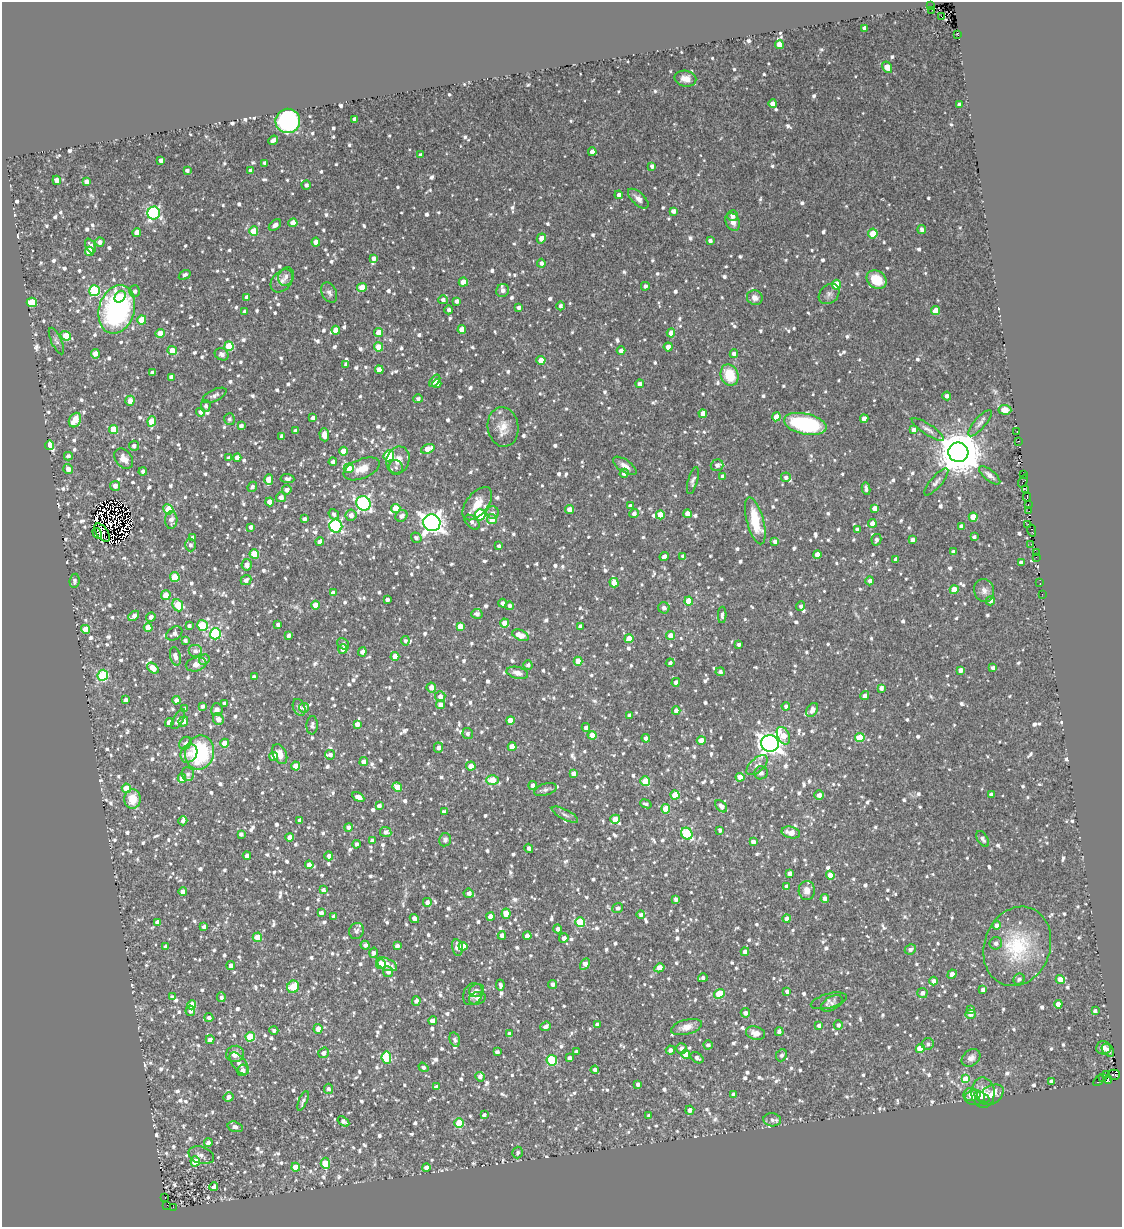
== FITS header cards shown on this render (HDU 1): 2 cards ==
NAXIS1  =                 1120
NAXIS2  =                 1225

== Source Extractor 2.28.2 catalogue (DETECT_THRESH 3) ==
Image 1120 x 1225 px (HDU 1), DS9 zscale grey, 1 PNG px = 1 image px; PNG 1124 x 1229 px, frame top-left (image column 1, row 1225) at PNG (2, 2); each listed source drawn as its Kron ellipse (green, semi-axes under 4 px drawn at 4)
Background 0.143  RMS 0.033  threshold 0.0996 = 3 sigma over >= 5 px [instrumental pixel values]
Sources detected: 1715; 14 with non-positive FLUX_AUTO (blend fragments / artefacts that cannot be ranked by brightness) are neither listed nor drawn; of the other 1701, the 500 brightest by FLUX_AUTO listed and drawn (1201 fainter detections omitted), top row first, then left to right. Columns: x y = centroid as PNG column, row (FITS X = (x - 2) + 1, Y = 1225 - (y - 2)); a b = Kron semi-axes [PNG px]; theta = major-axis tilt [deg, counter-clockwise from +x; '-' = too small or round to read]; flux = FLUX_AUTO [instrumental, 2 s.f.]
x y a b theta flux
930 6 3 2 - 72
932 10 2 2 - 40
942 17 3 2 - 29
865 28 4 4 - 10
958 35 3 2 - 12
779 45 4 4 - 29
887 67 6 4 -58 31
685 79 11 8 -10 18
773 104 4 4 - 20
959 105 4 4 - 13
355 119 4 3 - 9.7
288 121 12 12 - 370
273 140 5 4 - 13
592 152 4 4 - 15
420 155 4 3 - 8.6
161 160 4 3 - 8.7
265 163 4 4 - 7.5
652 166 4 4 - 7.9
187 170 4 3 - 6.9
251 171 4 4 - 9.8
57 180 5 4 - 16
86 182 4 4 - 15
306 185 4 4 - 7.3
619 195 4 4 - 11
638 199 13 6 -43 14
673 211 4 4 - 10
154 213 6 6 - 340
733 216 5 5 - 13
733 222 9 7 -64 15
293 223 4 4 - 27
275 225 7 4 39 11
922 229 4 4 - 7.5
254 231 4 4 - 62
137 233 4 4 - 32
873 233 5 4 - 47
541 238 5 4 - 21
710 241 4 3 - 8.5
100 242 4 4 - 10
316 242 4 4 - 20
91 246 8 5 -66 9.3
89 251 4 4 - 53
374 258 4 3 - 11
541 263 4 4 - 9.4
185 275 6 4 33 7.4
286 276 10 7 66 11
877 280 11 8 -34 58
282 281 13 9 48 16
463 282 4 4 - 36
836 285 5 4 - 59
645 286 4 4 - 8.2
362 287 5 4 - 39
503 290 7 6 - 9.4
95 291 5 5 - 170
135 291 6 5 - 7.3
329 293 11 7 -65 9.3
829 294 11 9 42 9.8
120 297 6 5 - 28
247 297 4 4 - 11
755 298 8 7 - 15
443 300 4 4 - 9.6
457 301 4 4 - 9.7
32 302 5 4 - 79
560 306 4 4 - 7.2
519 307 4 3 - 7.8
117 309 25 17 73 450
449 310 4 4 - 7.1
245 311 4 4 - 7.9
936 311 4 4 - 36
142 320 4 4 - 52
462 329 4 4 - 31
336 330 4 4 - 25
379 332 4 4 - 37
160 333 5 4 - 23
671 333 4 4 - 25
66 336 5 4 - 46
56 341 14 5 -65 7.2
229 346 5 4 - 71
379 347 4 4 - 36
668 347 4 4 - 18
621 350 4 4 - 12
172 351 4 4 - 36
95 354 5 4 - 23
222 354 7 6 - 9.2
734 354 4 4 - 14
541 360 4 4 - 31
346 364 4 4 - 7.9
379 370 4 4 - 26
152 373 4 3 - 7.4
730 375 11 8 -66 69
171 377 4 4 - 11
435 381 7 4 50 16
437 384 4 4 - 14
640 384 4 4 - 8.9
214 395 13 5 26 12
947 396 4 3 - 8.7
418 399 4 4 - 8
130 401 5 4 - 21
206 406 5 5 - 7.1
1005 410 6 5 - 20
201 412 4 4 - 12
703 414 4 4 - 22
776 417 4 4 - 26
313 418 4 3 - 10
229 419 6 5 - 7.2
864 419 4 4 - 18
75 420 7 5 62 52
152 421 5 4 - 61
980 423 16 5 49 10
805 424 21 10 -12 250
241 426 4 4 - 8.9
503 427 20 15 -81 36
113 429 4 4 - 51
928 429 19 5 -33 11
914 430 4 4 - 13
295 431 4 3 - 8.7
1017 432 3 2 - 10
324 435 7 4 -86 19
282 436 4 4 - 11
1019 441 3 2 - 14
50 445 4 4 - 57
134 446 5 5 - 8.3
428 449 7 4 22 36
343 451 4 4 - 36
958 452 10 9 - 10000
68 456 4 4 - 7.3
389 456 5 5 - 120
229 458 4 3 - 6.9
237 458 4 4 - 18
124 459 11 8 -53 20
398 460 14 11 70 28
333 462 4 4 - 8.6
717 465 6 5 - 9.6
625 466 14 6 -34 16
396 467 7 6 - 7.9
349 468 5 4 - 42
68 469 5 4 - 13
362 469 19 9 22 30
143 471 4 4 - 8.6
624 473 4 4 - 10
1024 474 3 2 - 8.8
990 475 13 5 -39 12
723 476 4 4 - 12
786 477 5 5 - 8.5
287 479 7 4 -5 7.6
269 480 5 4 - 41
693 480 14 4 74 7.6
1023 481 7 3 64 38
936 482 17 5 49 10
115 486 5 5 - 13
252 487 5 4 - 7.5
866 489 6 3 -80 7.9
287 490 4 4 - 13
1026 490 3 2 - 13
281 497 5 5 - 12
1027 497 4 2 - 42
270 502 4 4 - 27
363 503 7 7 - 510
477 504 19 11 51 53
1028 504 2 2 - 7.8
630 506 4 4 - 8.7
396 508 5 4 - 41
875 508 4 4 - 16
168 509 5 4 - 64
569 509 4 4 - 18
1029 511 3 2 - 7.8
493 513 6 6 - 7
634 513 5 4 - 8.2
334 514 5 5 - 8.6
687 514 4 4 - 18
351 515 5 5 - 15
480 515 6 5 - 170
660 515 4 4 - 42
401 516 6 5 - 11
973 517 4 4 - 41
304 519 4 4 - 7.9
492 519 5 5 - 27
171 520 9 6 86 13
755 521 24 8 -75 87
472 522 9 5 -43 9.5
432 523 9 8 - 1600
872 523 4 4 - 19
1028 524 2 2 - 14
336 526 6 6 - 340
961 526 4 4 - 14
251 527 4 3 - 9.3
858 530 4 4 - 13
1032 531 6 3 -78 35
97 533 6 3 -59 12
102 533 10 5 -54 12
974 537 4 4 - 6.9
192 538 4 4 - 8.1
416 538 5 5 - 7.8
912 539 4 3 - 9.6
876 540 6 5 - 8
775 541 4 3 - 8.3
320 542 4 4 - 14
1031 544 2 2 - 6.9
190 545 6 5 - 7.8
499 546 4 3 - 7.2
953 552 4 4 - 7.6
1036 553 3 2 - 17
254 554 5 4 - 62
817 554 4 4 - 24
664 556 5 3 - 10
683 556 4 3 - 7.5
1036 557 2 2 - 9.8
896 559 4 4 - 7.2
1021 562 4 4 - 9.7
247 565 6 5 - 17
175 577 5 4 - 71
246 580 5 5 - 9.9
74 581 7 5 85 7.6
870 581 4 4 - 7.2
614 583 5 4 - 37
1040 583 3 2 - 8.3
954 590 4 4 - 40
984 591 11 10 - 14
333 593 4 4 - 12
1042 594 2 2 - 7
166 595 5 5 - 28
387 600 4 3 - 9
689 601 4 4 - 57
990 601 5 4 - 11
502 603 4 4 - 7.5
178 605 6 5 - 80
316 605 4 4 - 32
509 606 4 4 - 7.8
801 606 5 4 - 7.3
664 608 6 5 - 11
477 614 5 5 - 9.1
722 615 8 3 88 6.9
134 616 6 4 43 15
151 617 5 4 - 11
505 623 4 4 - 28
202 625 6 5 - 82
278 625 4 3 - 7
189 626 4 3 - 7.6
460 626 4 4 - 23
581 626 4 4 - 13
148 627 4 4 - 27
86 629 4 4 - 37
174 634 9 6 32 8.9
215 634 5 5 - 230
289 635 4 3 - 9
520 635 8 5 -23 30
671 636 4 4 - 24
629 638 4 4 - 34
185 640 4 4 - 6.9
405 641 4 4 - 7
343 644 6 5 - 7.9
739 644 3 3 - 6.9
343 649 5 4 - 20
195 651 7 6 - 9.2
362 652 4 4 - 11
175 656 9 5 -76 15
395 656 4 4 - 28
204 659 5 5 - 9.1
578 661 4 4 - 33
670 663 4 4 - 7.1
196 664 10 6 14 16
528 665 5 4 - 7.2
153 668 6 4 -40 27
993 668 4 4 - 8.4
960 670 4 4 - 11
720 672 4 4 - 7.5
517 673 11 6 -13 17
103 675 5 5 - 200
254 677 4 4 - 9.5
676 682 4 4 - 9.4
431 687 5 4 - 18
881 688 4 4 - 9.7
440 696 5 5 - 12
865 696 4 4 - 15
125 700 4 3 - 9
176 700 4 4 - 9.8
224 703 3 3 - 7
441 705 4 4 - 15
203 706 4 3 - 7.2
786 706 4 4 - 8.4
299 707 8 6 -67 8.9
304 708 5 4 - 10
185 709 4 4 - 10
217 710 6 6 - 16
812 710 7 5 59 15
676 711 4 4 - 12
629 715 4 4 - 7.3
178 719 11 5 61 12
218 719 6 5 - 19
510 720 4 4 - 26
183 721 5 4 - 17
169 722 4 4 - 27
357 724 4 4 - 17
312 725 9 5 86 7.6
586 727 4 4 - 8.5
468 734 5 5 - 7.4
592 735 4 4 - 28
783 736 9 6 -63 39
646 738 4 4 - 10
860 738 5 4 - 66
701 740 4 4 - 27
185 743 7 5 48 8.1
225 743 4 4 - 35
770 743 9 8 - 1800
512 747 4 4 - 44
438 748 5 4 - 9.9
189 753 10 8 58 15
200 753 17 14 79 210
280 754 10 6 -66 21
330 755 5 5 - 8.3
274 756 4 4 - 29
364 762 4 4 - 17
757 765 13 6 42 15
296 766 4 4 - 34
471 766 5 4 - 28
573 773 4 4 - 14
761 773 6 6 - 9.8
188 774 7 6 - 7.4
740 777 4 4 - 18
182 778 4 4 - 30
492 780 6 5 - 52
645 781 5 4 - 74
533 785 4 4 - 10
397 787 5 4 - 40
126 788 5 4 - 36
545 790 12 6 17 8
991 794 4 4 - 7.7
675 795 4 4 - 53
819 795 5 4 - 13
358 797 6 4 -30 19
133 799 10 8 86 42
646 804 6 4 -22 6.9
379 806 4 4 - 10
721 806 7 4 -46 15
666 809 4 4 - 59
444 812 4 4 - 10
565 815 14 5 -27 8.6
615 819 5 4 - 27
300 820 4 4 - 11
183 821 4 4 - 7.9
348 827 4 4 - 10
720 830 4 4 - 7.1
386 832 5 5 - 10
791 832 9 5 -13 23
241 834 4 4 - 7.7
687 834 6 5 - 210
290 837 4 4 - 20
983 839 9 5 -59 9.1
445 840 6 6 - 7.9
373 841 4 4 - 14
753 842 4 4 - 11
356 844 4 4 - 6.9
529 848 5 4 - 7.4
247 856 4 4 - 16
329 856 4 4 - 11
309 865 4 4 - 23
790 873 4 4 - 12
830 875 4 4 - 23
787 887 4 4 - 23
323 890 4 4 - 9.4
807 890 9 8 - 16
183 892 4 4 - 19
469 893 5 4 - 11
825 898 4 4 - 9.5
676 899 4 4 - 8.6
427 902 4 4 - 11
618 908 5 4 - 7.3
321 913 4 4 - 9.2
506 914 5 4 - 43
641 915 4 4 - 7.2
334 916 4 4 - 13
491 917 4 4 - 22
414 918 5 4 - 13
787 918 4 4 - 12
157 922 4 4 - 12
580 922 5 4 - 110
997 925 4 4 - 9.4
204 927 4 3 - 8.5
558 929 4 4 - 11
356 931 8 7 - 8.9
502 935 4 4 - 10
527 936 4 4 - 17
257 937 4 4 - 40
564 938 5 4 - 11
996 943 6 6 - 9.8
365 945 4 4 - 9.8
397 946 4 4 - 9.8
463 946 4 4 - 30
1017 946 40 33 70 170
166 947 4 4 - 11
457 947 8 5 -78 14
910 949 6 5 - 9.4
745 952 4 4 - 13
373 953 5 4 - 8.5
381 964 5 5 - 61
387 964 11 5 -24 29
585 964 6 4 61 17
231 965 4 4 - 13
659 968 5 4 - 27
388 972 5 5 - 11
952 974 5 4 - 21
703 978 5 4 - 6.9
1019 979 6 5 - 8.1
1060 980 4 4 - 23
934 981 4 4 - 10
553 984 4 4 - 7.9
500 985 5 3 - 7.3
293 987 6 5 - 90
983 989 4 3 - 8.4
477 990 8 6 22 7.4
787 991 4 4 - 8.1
922 993 5 5 - 10
473 994 11 9 61 14
719 994 5 4 - 69
172 997 4 4 - 7.1
221 997 5 4 - 7.8
477 998 8 6 16 8.3
416 1001 5 4 - 8.6
829 1001 18 7 15 10
832 1003 12 6 31 8.2
1058 1004 4 4 - 24
192 1005 5 4 - 37
970 1010 4 3 - 9.2
190 1011 5 5 - 11
1095 1011 4 4 - 7.6
745 1013 5 4 - 10
971 1014 5 4 - 12
209 1017 4 4 - 7.9
433 1021 4 4 - 23
597 1024 4 4 - 10
838 1025 4 4 - 8.1
546 1026 5 4 - 12
819 1026 4 4 - 7.7
686 1027 16 7 15 22
318 1029 5 4 - 20
274 1030 4 4 - 7.1
779 1032 4 4 - 8.7
755 1033 10 6 -17 18
509 1034 4 3 - 8.9
250 1037 5 4 - 88
455 1039 7 5 -74 7.7
210 1040 4 4 - 14
928 1044 6 6 - 7.3
708 1045 4 4 - 7.5
681 1048 5 5 - 10
1103 1048 7 6 - 15
920 1049 4 4 - 61
670 1050 5 4 - 9.8
1108 1050 7 5 -46 9.3
497 1052 4 4 - 8
576 1052 4 3 - 9.1
323 1053 5 5 - 9.8
235 1054 9 8 - 19
686 1054 4 4 - 34
781 1055 6 5 - 8
386 1058 6 5 - 120
570 1058 4 4 - 7.9
697 1058 7 5 -35 7.9
971 1058 10 7 36 13
552 1060 5 5 - 150
239 1063 13 6 -53 12
423 1067 5 4 - 7.3
243 1070 6 5 - 14
595 1070 4 4 - 11
1107 1075 3 2 - 17
1114 1075 6 5 - 29
480 1077 5 4 - 8.1
1103 1078 3 3 - 26
966 1079 4 4 - 47
1108 1080 4 4 - 46
1051 1081 4 4 - 7.8
1098 1081 6 2 49 18
638 1084 4 4 - 7.9
436 1087 4 4 - 12
328 1089 5 4 - 8.3
983 1093 15 11 -88 26
734 1094 4 3 - 7.3
971 1094 7 6 - 15
991 1095 13 9 32 33
229 1097 5 4 - 12
982 1097 8 4 -22 10
975 1098 10 7 4 22
303 1101 11 4 68 8.7
690 1110 4 4 - 10
484 1115 4 3 - 7.5
649 1116 4 3 - 7.3
772 1120 9 6 -6 8.6
343 1121 6 4 -34 11
459 1123 5 4 - 68
235 1127 8 5 -15 10
208 1143 4 4 - 8.9
518 1153 6 5 - 6.9
201 1155 13 8 -18 13
195 1161 5 4 - 55
325 1163 5 4 - 73
296 1167 4 4 - 30
426 1168 4 4 - 20
214 1187 4 4 - 15
165 1197 2 2 - 25
167 1205 2 2 - 49
173 1207 2 2 - 21
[1201 fainter detections neither listed nor drawn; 14 non-positive-flux detections neither listed nor drawn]